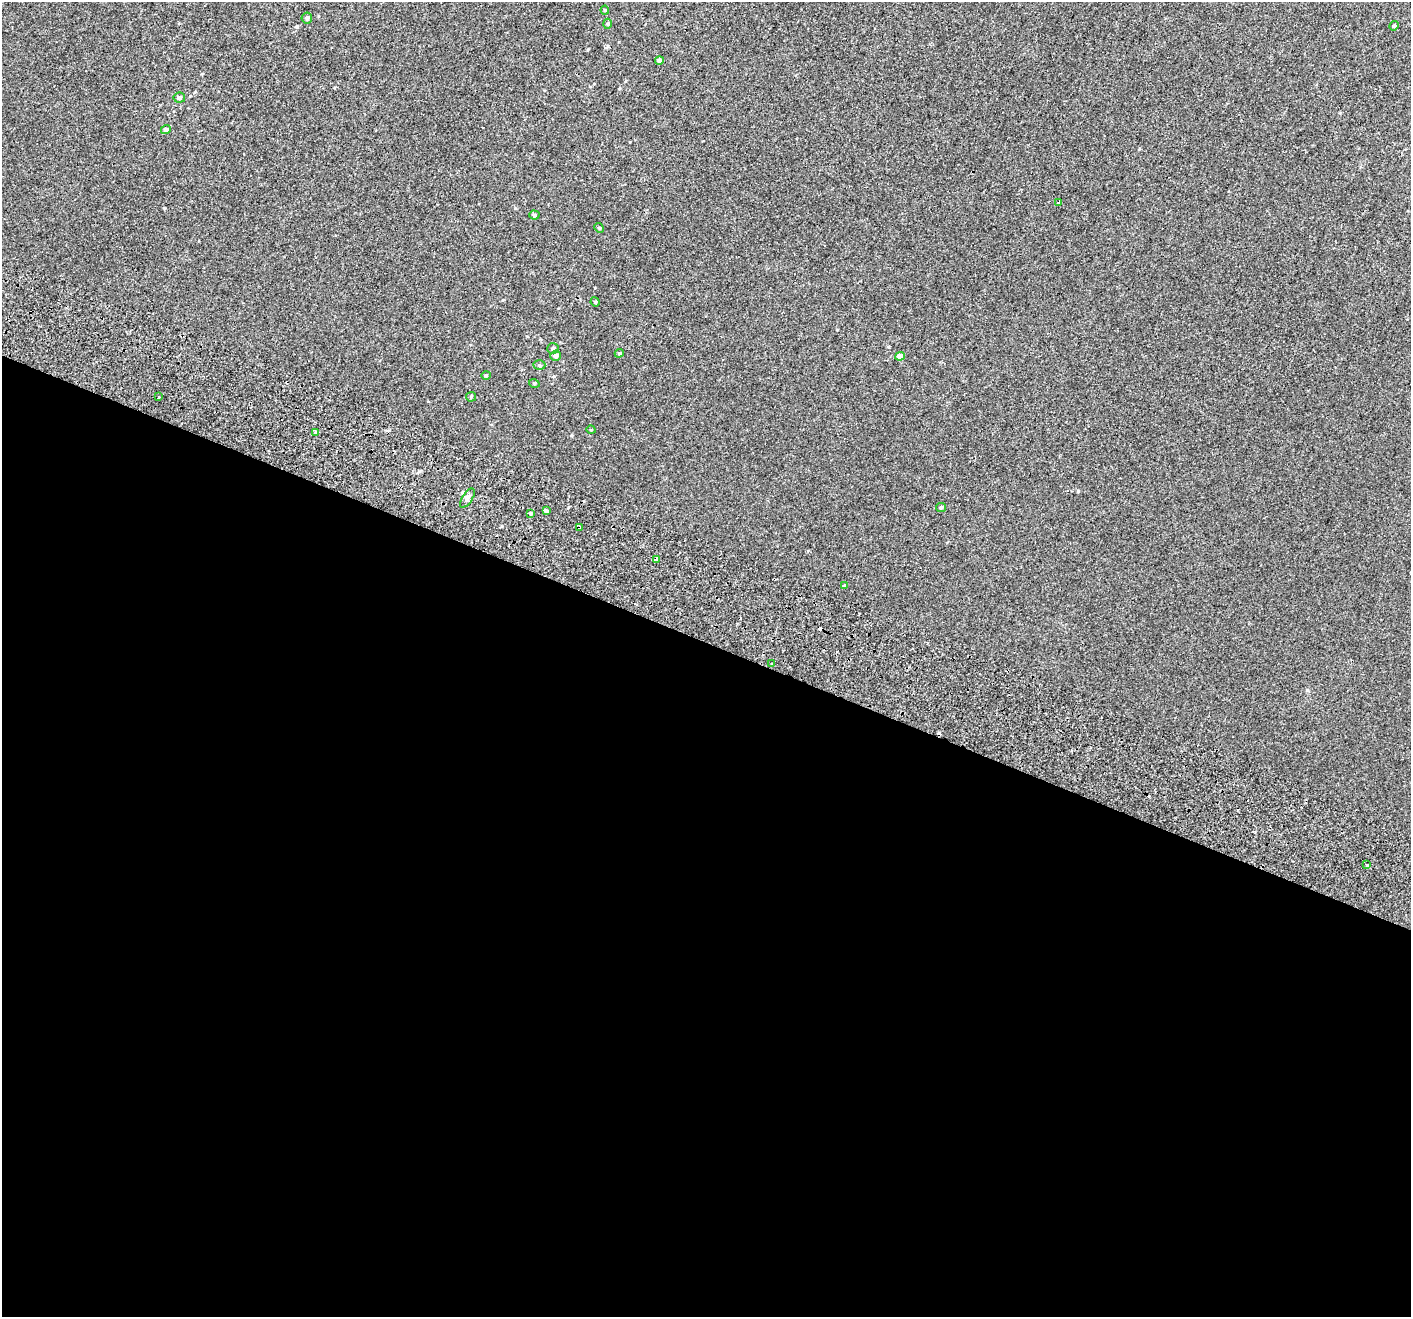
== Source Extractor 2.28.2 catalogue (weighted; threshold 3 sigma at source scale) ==
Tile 14 of 4 x 4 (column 2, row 4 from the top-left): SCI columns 1488-2896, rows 384-1698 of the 5785 x 5965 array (HDU 1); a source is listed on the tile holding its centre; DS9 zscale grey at full resolution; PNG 1413 x 1319 px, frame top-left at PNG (2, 2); each listed source drawn as its Kron ellipse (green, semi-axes under 4 px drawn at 4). Shown black and unused: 51% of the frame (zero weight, under 2 of 3 exposures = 6% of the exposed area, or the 3 px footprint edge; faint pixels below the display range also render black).
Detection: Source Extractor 2.28.2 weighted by HDU 2 'WHT'; one run over the whole footprint, this tile lists its part. Background 0.00147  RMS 0.0064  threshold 0.0287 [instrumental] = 3 sigma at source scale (4.5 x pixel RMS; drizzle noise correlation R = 1.50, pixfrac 1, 0.0396/0.0396 arcsec/px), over >= 5 px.
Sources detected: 35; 4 cosmic-ray / hot-pixel residue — neither listed nor drawn; the other 31 listed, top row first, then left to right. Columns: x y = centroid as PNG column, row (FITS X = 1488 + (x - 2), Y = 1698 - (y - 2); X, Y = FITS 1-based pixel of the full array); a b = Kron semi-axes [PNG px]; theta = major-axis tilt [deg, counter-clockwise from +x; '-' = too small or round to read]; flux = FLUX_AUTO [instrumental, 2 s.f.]
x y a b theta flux
605 10 4 4 - 0.58
307 18 5 5 - 1.5
608 24 5 3 - 0.6
1394 26 5 4 - 0.73
659 61 4 4 - 2.5
179 98 6 5 - 1.3
166 129 5 4 - 1.2
1059 202 4 3 - 3.6
534 215 5 4 - 0.93
599 228 5 4 - 0.66
595 302 4 4 - 0.65
553 348 6 5 - 1.3
619 353 4 4 - 0.64
555 356 5 5 - 1.9
900 356 5 4 - 4.2
539 365 6 4 1 0.94
486 375 4 4 - 0.62
534 383 5 3 - 0.53
158 397 4 3 - 2.4
471 397 5 5 - 0.62
591 430 5 3 - 0.45
316 432 4 4 - 1.4
467 498 11 5 57 1.6
941 507 5 4 - 0.67
546 511 4 3 - 4.8
530 513 3 3 - 0.76
579 527 3 3 - 2
656 559 4 3 - 2.2
845 585 4 4 - 0.64
771 664 3 3 - 4.4
1366 864 3 3 - 9.8
Overlapping masked pixels (flux is a lower limit): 2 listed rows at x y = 579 527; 656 559
Unlisted compact peaks at least as high as the median listed source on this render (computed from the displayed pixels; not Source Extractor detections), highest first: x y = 1078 491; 608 46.